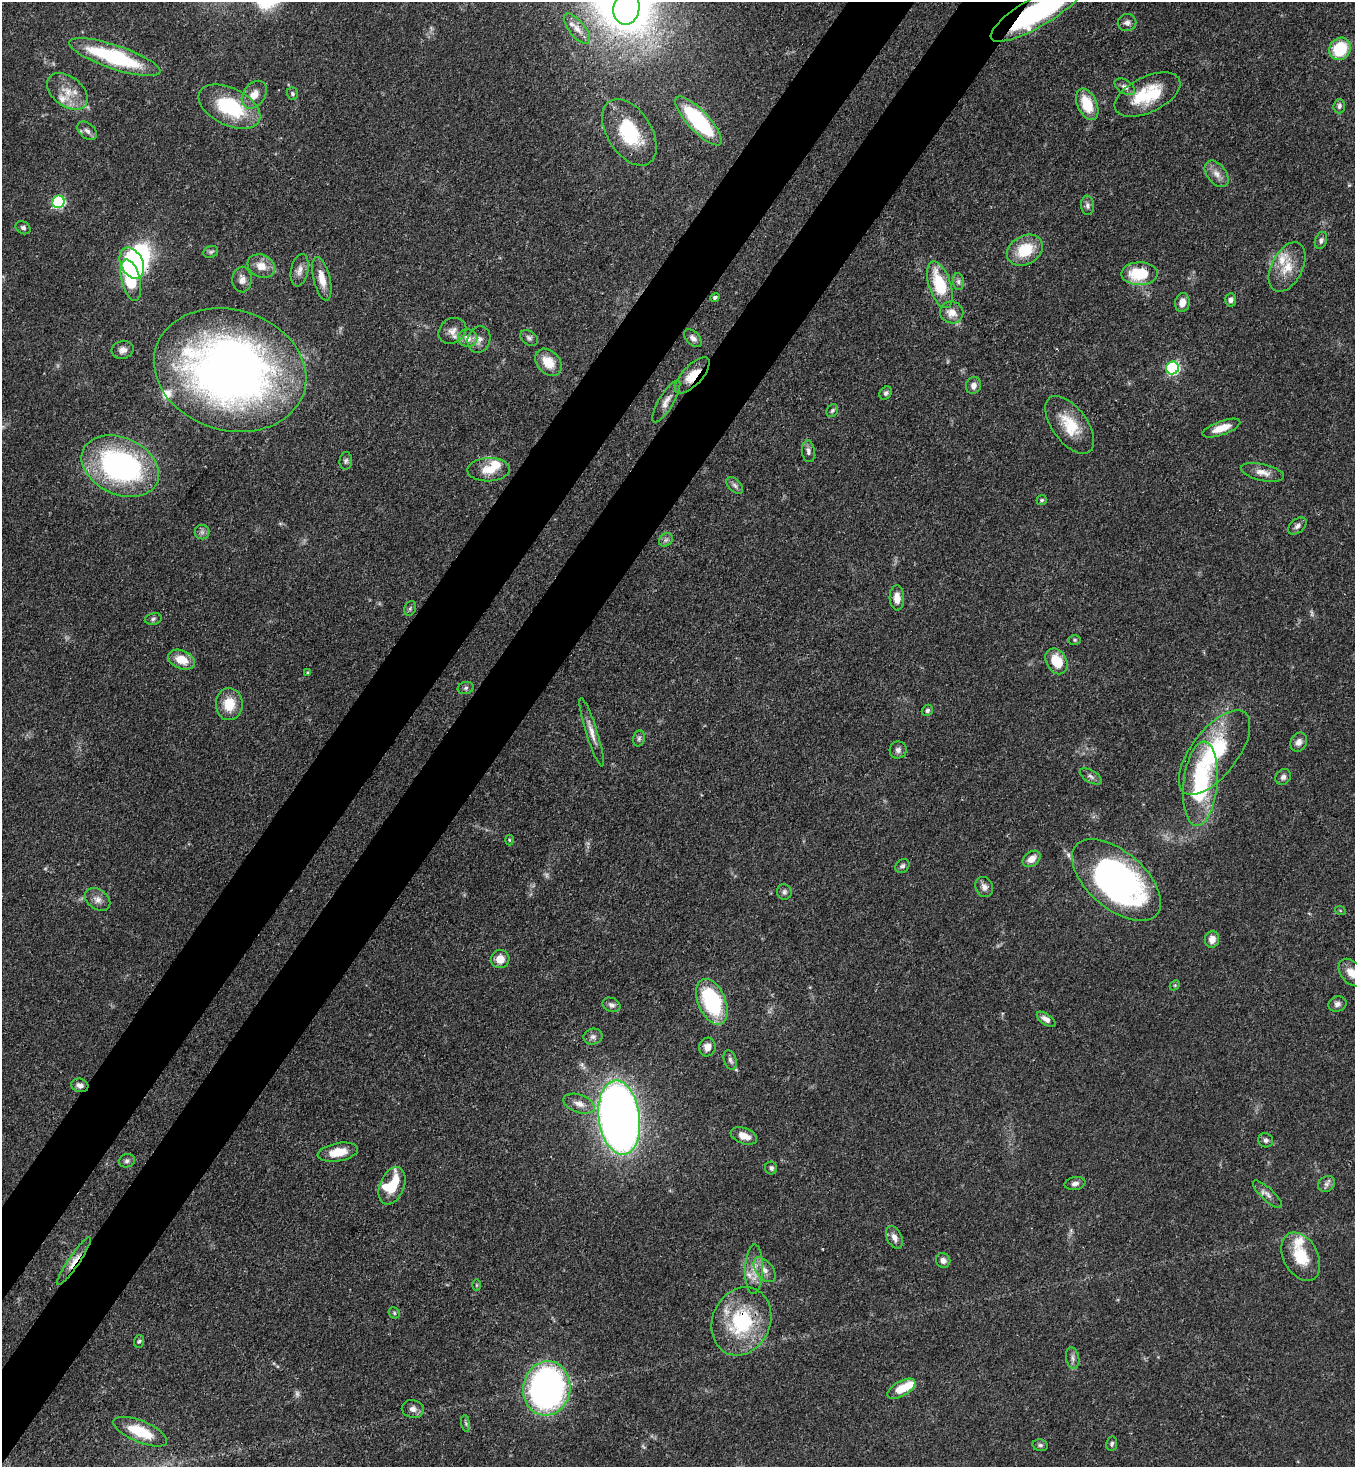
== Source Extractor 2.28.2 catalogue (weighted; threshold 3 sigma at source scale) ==
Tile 7 of 4 x 4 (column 3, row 2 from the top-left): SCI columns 3068-4420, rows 2988-4452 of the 5996 x 5974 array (HDU 1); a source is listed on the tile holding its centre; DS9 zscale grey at full resolution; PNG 1357 x 1469 px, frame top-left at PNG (2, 2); each listed source drawn as its Kron ellipse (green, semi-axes under 4 px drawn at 4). Shown black and unused: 9% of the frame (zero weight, under 3 of 4 exposures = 7% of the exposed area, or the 3 px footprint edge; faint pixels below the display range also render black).
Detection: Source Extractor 2.28.2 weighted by HDU 2 'WHT'; one run over the whole footprint, this tile lists its part. Background 0.0681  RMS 0.0035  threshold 0.0158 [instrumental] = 3 sigma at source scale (4.5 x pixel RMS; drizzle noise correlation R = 1.50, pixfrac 1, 0.05/0.05 arcsec/px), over >= 5 px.
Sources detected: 145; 2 too faint to see at this stretch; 3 inside a brighter object's white glare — neither listed nor drawn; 9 inside a brighter listed object's ellipse — not listed separately; the other 131 listed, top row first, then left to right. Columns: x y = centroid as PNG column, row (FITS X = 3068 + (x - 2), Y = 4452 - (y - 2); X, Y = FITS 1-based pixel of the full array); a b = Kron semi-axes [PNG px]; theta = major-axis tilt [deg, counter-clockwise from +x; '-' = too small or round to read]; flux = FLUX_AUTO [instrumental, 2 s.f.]
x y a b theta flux
626 8 16 13 80 65
1037 12 52 15 30 60
1127 23 9 8 - 1.6
577 28 18 8 -51 3
1340 49 11 10 - 15
115 57 48 12 -19 38
1125 87 11 6 -34 1.6
67 91 23 15 -38 6.7
292 94 6 5 - 0.66
1147 94 35 18 26 16
254 95 15 10 54 4
1087 104 16 9 -65 10
1339 106 7 5 87 1
229 107 33 18 -26 25
698 121 32 10 -47 40
87 131 11 7 -40 1.7
629 132 37 22 -58 22
1217 174 15 9 -52 2.9
58 202 6 6 - 46
1088 205 9 6 -84 1.2
23 228 8 6 -32 1
1321 240 9 6 73 1.1
1025 250 19 14 30 12
211 252 8 5 21 0.81
132 263 16 11 -63 59
261 266 14 11 -28 4.3
1287 267 26 15 63 8.1
300 270 16 8 79 2.6
1139 274 18 11 1 15
322 279 22 8 -76 5
131 280 21 9 -76 15
242 280 13 9 88 2.1
958 281 8 5 -84 1
940 285 24 11 -72 16
715 297 5 4 - 0.92
1230 300 7 5 84 1.2
1182 303 9 7 78 3.3
952 312 11 11 - 3.9
452 331 14 12 33 3.1
468 338 10 8 -12 2.9
529 338 9 6 -35 1.1
693 338 11 6 -46 1.5
479 339 13 11 73 2.9
123 350 11 9 14 2
548 362 15 11 -47 7.5
1173 368 6 6 - 50
230 370 77 60 -16 260
692 375 23 10 47 6.3
973 385 8 7 - 1.8
886 393 7 5 49 1.1
666 401 24 7 59 2.9
832 411 7 5 57 0.72
1070 425 34 17 -54 11
1221 428 20 7 20 5
808 451 11 6 -83 1.4
346 461 9 6 85 0.99
120 466 40 28 -25 81
489 470 21 11 2 6.3
1263 472 22 8 -12 3.3
735 485 10 6 -45 1.2
1042 500 5 5 - 0.54
1297 526 10 6 39 1.5
202 532 7 7 - 1.1
666 540 7 6 - 1.1
897 598 12 7 -88 3.4
410 608 7 5 69 0.66
153 619 8 5 12 0.86
1075 640 6 5 - 0.52
181 660 14 9 -22 5.9
1057 661 14 10 -59 8.8
308 672 4 2 - 0.33
466 688 8 6 17 0.93
229 704 16 13 89 7.7
927 710 6 5 - 0.84
592 732 36 5 -72 3.5
639 738 8 5 74 0.8
1299 742 10 8 65 1.9
898 750 8 8 - 1.4
1214 752 50 23 52 33
1091 776 12 6 -30 1.3
1283 777 8 7 - 1.3
1200 784 42 17 84 40
509 840 5 3 - 0.35
1032 859 10 7 38 3.4
902 866 8 6 43 0.98
1116 880 53 28 -41 120
984 887 10 8 -64 1.9
784 892 8 7 - 0.99
98 899 14 9 -36 2.4
1340 910 5 3 - 0.34
1212 939 8 7 - 2.9
500 959 9 9 - 3.9
1351 973 15 10 -52 3.6
1175 985 6 4 44 0.44
712 1002 24 13 -67 34
1337 1004 9 7 19 1.3
611 1005 9 6 -24 1.3
1046 1019 11 5 -35 2
593 1037 10 8 13 1.4
707 1047 9 8 - 2.9
730 1060 10 6 -72 1.2
80 1085 9 6 -15 1.8
579 1104 16 9 -20 3.1
619 1118 37 20 -83 360
744 1136 14 8 -20 4
1266 1140 7 7 - 1.2
338 1152 20 9 10 6.2
127 1161 8 6 17 0.98
771 1168 6 6 - 0.86
1075 1183 10 6 10 1.5
1326 1184 9 7 33 1.4
392 1186 20 12 67 11
1267 1194 19 6 -43 2.1
894 1237 12 7 -64 2.2
1301 1257 26 17 -62 12
74 1261 28 5 55 3.7
943 1261 7 7 - 1.6
754 1269 25 9 88 5
764 1270 14 8 -52 2.7
476 1285 6 4 90 0.38
394 1313 6 5 - 0.53
741 1321 35 29 65 30
139 1341 6 5 - 0.59
1073 1358 11 6 -78 1.4
547 1388 27 23 80 130
901 1389 15 7 29 8.1
413 1409 11 9 -12 2
466 1423 8 4 -81 0.69
140 1432 29 10 -23 13
1112 1444 7 5 81 0.8
1040 1445 8 6 -14 0.77
Overlapping masked pixels (flux is a lower limit): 7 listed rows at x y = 1037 12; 132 263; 1139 274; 692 375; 80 1085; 74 1261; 741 1321
Isophote crosses this tile's border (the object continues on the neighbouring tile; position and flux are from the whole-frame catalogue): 2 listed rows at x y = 1037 12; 1351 973